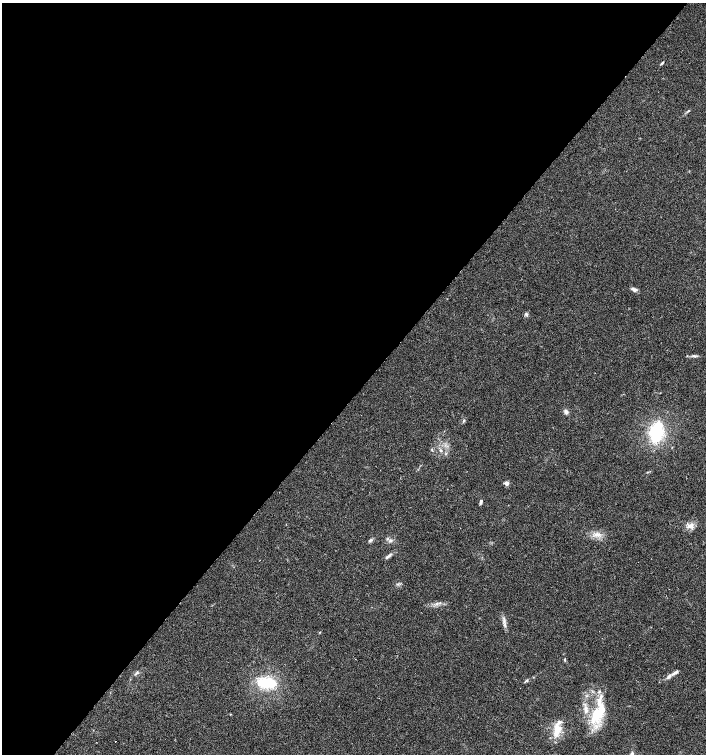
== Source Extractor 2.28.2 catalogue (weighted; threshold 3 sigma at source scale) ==
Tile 5 of 4 x 4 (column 1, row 2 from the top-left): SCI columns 232-1639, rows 3009-4512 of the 6027 x 6022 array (HDU 1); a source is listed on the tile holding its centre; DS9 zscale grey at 2 x 2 block average (1 PNG px = mean of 2 x 2 image px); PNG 708 x 756 px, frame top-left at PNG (2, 3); no overlay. Shown black and unused: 52% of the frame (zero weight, under 2 of 3 exposures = <1% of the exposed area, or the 3 px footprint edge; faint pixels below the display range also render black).
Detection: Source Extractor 2.28.2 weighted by HDU 2 'WHT'; one run over the whole footprint, this tile lists its part. Background 0.0317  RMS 0.0047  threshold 0.0212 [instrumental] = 3 sigma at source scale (4.5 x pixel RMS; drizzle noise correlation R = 1.50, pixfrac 1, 0.0396/0.0396 arcsec/px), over >= 5 px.
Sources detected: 32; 5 inside a brighter listed object's ellipse — not listed separately; the other 27 listed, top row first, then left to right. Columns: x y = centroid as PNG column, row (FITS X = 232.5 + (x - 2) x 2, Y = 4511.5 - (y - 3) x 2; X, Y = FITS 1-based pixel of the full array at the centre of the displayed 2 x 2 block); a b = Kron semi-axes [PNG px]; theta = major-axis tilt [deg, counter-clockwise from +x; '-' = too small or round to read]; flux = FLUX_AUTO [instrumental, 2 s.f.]
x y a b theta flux
662 63 6 2 46 1.3
689 111 4 2 - 1
634 290 9 4 -27 3.1
526 314 5 4 - 2.1
694 356 4 3 - 1.5
566 412 7 4 -67 3.1
464 420 4 2 - 1.1
656 432 17 11 76 63
441 450 5 4 - 2.1
506 483 3 3 - 11
481 502 6 3 74 2.2
690 526 10 7 0 6.6
597 535 11 5 -4 7.2
370 540 5 3 - 1.9
391 541 4 3 - 1.7
387 557 8 3 32 2.6
437 603 4 3 - 2.1
504 621 4 2 - 1.7
565 660 4 2 - 0.89
137 672 3 3 - 1.1
675 673 9 4 29 3.2
669 676 8 4 58 3.5
527 680 3 3 - 1.1
266 683 21 11 -5 42
598 714 24 14 52 40
557 730 18 8 80 16
116 741 2 2 - 1.3
Diffuse or blended objects may show on this block-average render without a row.